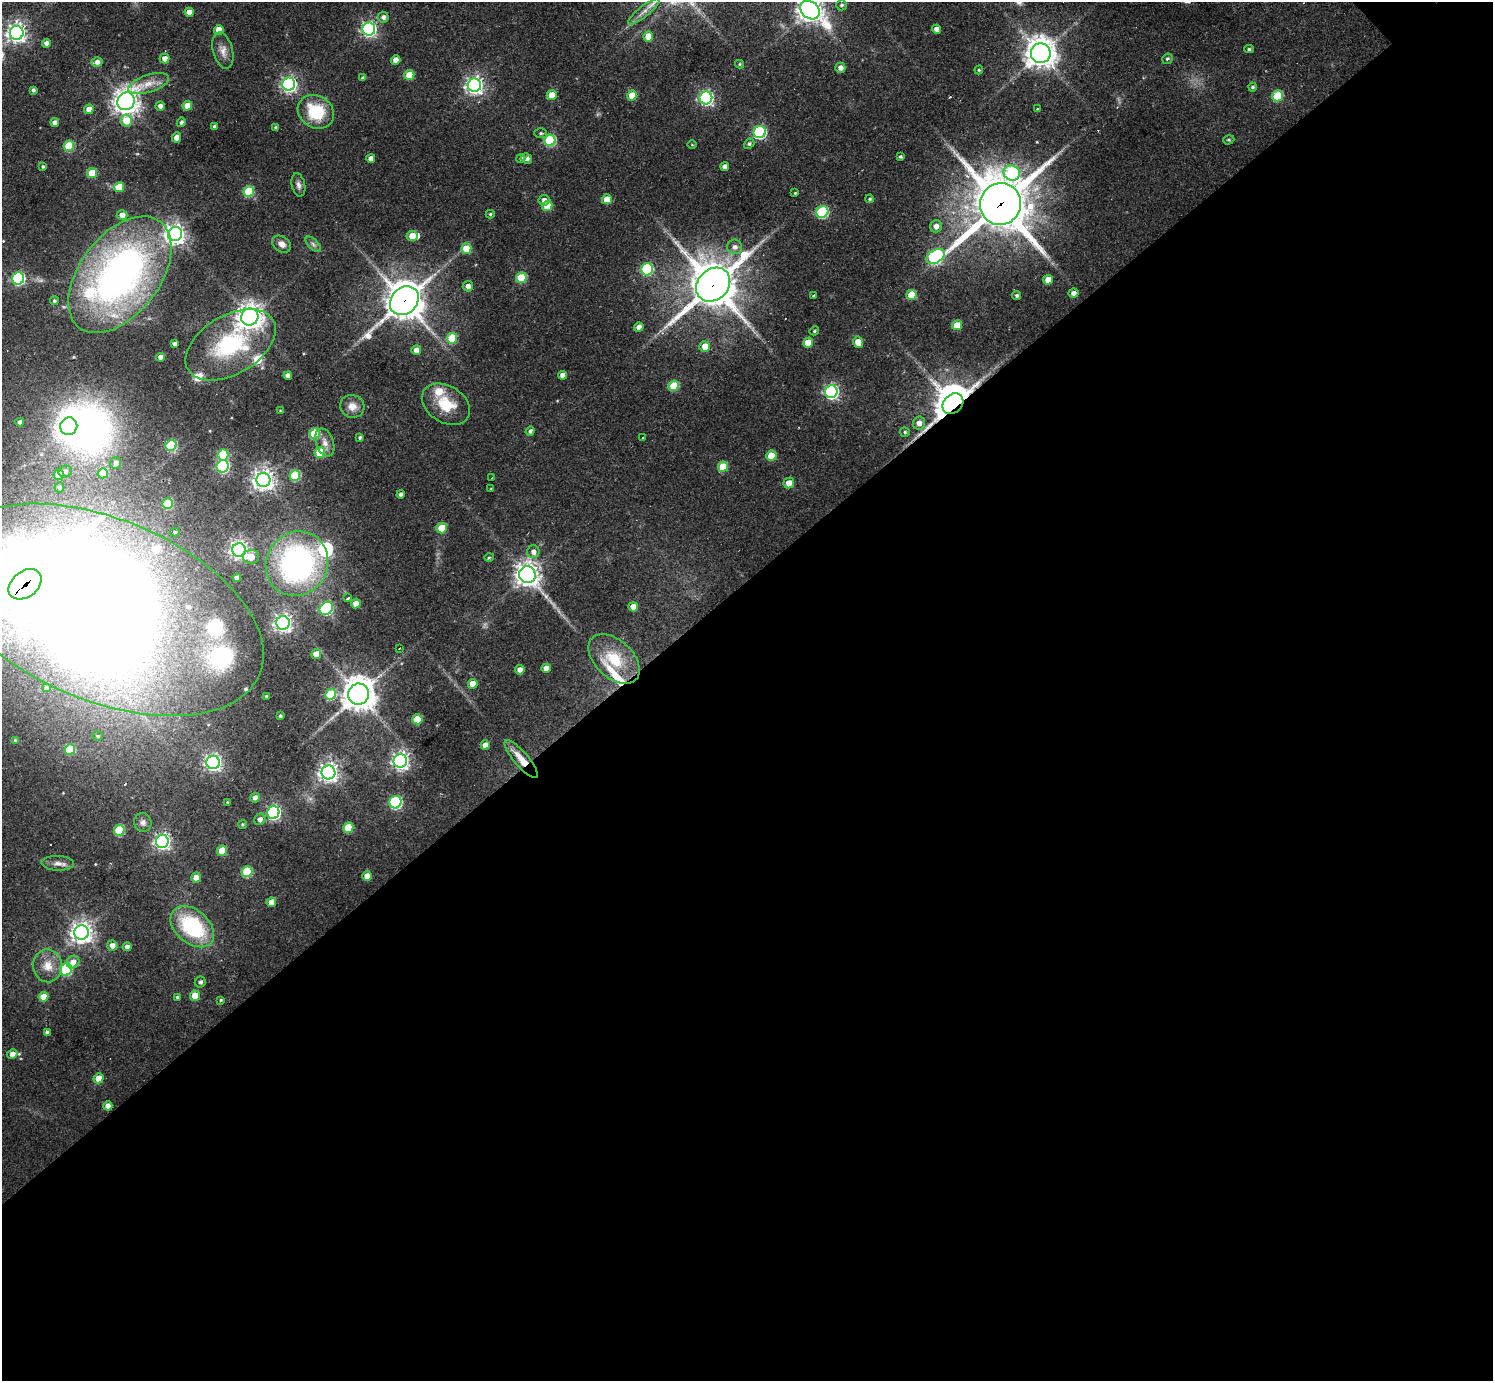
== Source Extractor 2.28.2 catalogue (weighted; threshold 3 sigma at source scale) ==
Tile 15 of 4 x 4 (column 3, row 4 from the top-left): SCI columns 2985-4475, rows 153-1531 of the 5967 x 5965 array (HDU 1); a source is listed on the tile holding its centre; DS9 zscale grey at full resolution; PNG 1495 x 1383 px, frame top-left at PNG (2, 2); each listed source drawn as its Kron ellipse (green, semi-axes under 4 px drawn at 4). Shown black and unused: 58% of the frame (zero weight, under 2 of 3 exposures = <1% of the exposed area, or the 3 px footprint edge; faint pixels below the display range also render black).
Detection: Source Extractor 2.28.2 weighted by HDU 2 'WHT'; one run over the whole footprint, this tile lists its part. Background 0.0616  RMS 0.008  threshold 0.0358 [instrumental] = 3 sigma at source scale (4.5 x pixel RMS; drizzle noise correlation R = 1.50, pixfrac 1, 0.05/0.05 arcsec/px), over >= 5 px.
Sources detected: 226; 3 inside a brighter object's white glare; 4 cosmic-ray / hot-pixel residue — neither listed nor drawn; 12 inside a brighter listed object's ellipse — not listed separately; the other 207 listed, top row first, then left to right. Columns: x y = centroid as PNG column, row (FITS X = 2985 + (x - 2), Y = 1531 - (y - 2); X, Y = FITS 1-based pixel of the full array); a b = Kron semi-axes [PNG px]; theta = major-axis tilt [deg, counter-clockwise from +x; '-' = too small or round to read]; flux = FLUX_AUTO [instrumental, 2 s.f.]
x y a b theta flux
842 5 5 5 - 1.8
810 10 10 8 -40 730
189 12 4 4 - 6
644 12 19 5 39 6
383 17 5 5 - 3.8
369 29 6 6 - 220
936 29 4 4 - 5.7
219 30 5 4 - 12
17 33 7 7 - 400
648 36 5 5 - 12
46 43 4 4 - 4.5
1249 49 4 4 - 1.4
223 51 18 10 -75 6.8
1041 53 10 10 - 1100
165 58 5 5 - 5.4
1167 59 5 5 - 1.4
396 60 5 4 - 8.2
97 62 5 5 - 4.9
740 64 4 4 - 1
840 68 5 5 - 4.5
979 70 4 4 - 1
409 75 5 5 - 21
363 78 4 3 - 2.1
149 84 21 8 18 10
289 84 6 6 - 240
474 85 7 6 - 360
1253 87 4 4 - 1.5
33 90 4 3 - 1.8
552 95 5 5 - 18
632 95 5 4 - 18
1277 96 5 5 - 45
706 98 6 6 - 190
126 101 9 8 - 740
160 106 4 4 - 3.7
187 106 5 4 - 13
89 109 5 4 - 8.7
1038 109 3 3 - 29
316 112 19 16 -34 37
126 120 6 5 - 18
181 122 5 4 - 1.9
55 123 4 4 - 4.8
214 126 3 3 - 1.7
276 128 4 3 - 2
760 132 6 6 - 110
541 133 6 5 - 1.5
177 137 5 4 - 6.6
550 140 6 5 - 67
1229 140 6 4 19 1.1
749 144 5 4 - 1.6
692 145 5 3 - 0.71
69 146 5 5 - 37
900 157 3 3 - 1.2
371 158 4 4 - 4.6
521 158 4 4 - 1.8
527 158 6 5 - 3.1
43 167 4 4 - 1.5
725 167 4 4 - 4.4
92 173 5 5 - 24
1012 173 8 7 - 63
298 185 12 6 -78 3.4
119 187 5 5 - 21
249 191 5 5 - 46
795 193 3 3 - 0.89
607 199 5 4 - 14
870 199 4 4 - 1.3
544 200 5 5 - 3.4
1000 204 21 20 - 4300
547 206 5 5 - 23
822 212 6 5 - 79
490 214 4 4 - 1.3
122 215 5 5 - 5.7
936 226 6 5 - 4.7
175 234 7 7 - 490
412 236 5 5 - 15
282 244 10 7 -35 5.3
313 244 10 5 -46 2.3
735 247 7 7 - 4.1
466 248 5 5 - 17
935 256 10 6 30 150
647 269 6 6 - 79
120 275 67 40 52 380
521 278 5 5 - 39
18 279 6 6 - 120
1048 280 5 4 - 11
713 285 19 15 45 3200
468 286 5 5 - 3.9
1073 293 5 4 - 3.9
813 295 3 3 - 6.4
911 295 5 5 - 26
1017 296 4 4 - 1.9
54 301 4 4 - 1.4
404 301 16 13 46 1700
250 317 9 8 - 820
957 325 5 5 - 17
639 327 5 4 - 4.6
814 331 5 4 - 1.3
452 338 5 5 - 35
858 342 6 5 - 13
808 343 5 4 - 16
175 344 4 4 - 3.2
231 345 49 29 31 83
705 346 5 5 - 9.5
416 350 5 5 - 5.6
160 357 4 4 - 5.6
563 375 4 4 - 6
288 376 4 4 - 4.4
674 386 5 5 - 33
831 392 6 6 - 180
446 404 26 18 -32 26
953 404 11 9 45 1900
352 406 12 11 - 7.4
280 411 4 4 - 0.78
20 422 4 4 - 3.5
919 423 6 6 - 5.1
69 426 9 8 - 560
530 431 5 4 - 2.1
905 432 5 5 - 1.4
314 434 5 5 - 43
643 437 3 3 - 1.2
360 438 4 3 - 1.6
325 442 14 9 -71 6.3
171 445 6 5 - 55
320 452 5 5 - 29
223 455 5 5 - 40
771 456 5 5 - 22
116 463 6 5 - 3.8
223 466 6 6 - 120
723 467 5 5 - 27
65 471 7 6 - 2.7
103 473 5 5 - 23
59 475 5 5 - 10
295 475 5 5 - 48
492 478 3 2 - 0.8
263 480 7 7 - 570
789 483 5 5 - 7.5
59 487 5 4 - 1.9
491 489 3 3 - 0.82
401 494 4 3 - 2.6
168 504 5 5 - 31
442 528 5 5 - 22
175 532 5 4 - 1.3
239 550 7 6 - 370
533 552 6 6 - 4.4
251 557 8 7 - 8.9
489 558 5 3 - 0.91
297 564 33 30 57 210
527 575 8 8 - 650
237 578 4 4 - 4.5
25 584 18 13 38 8600
348 598 4 3 - 3.1
356 604 5 4 - 11
633 607 5 4 - 8.2
326 608 7 6 - 99
103 610 170 91 -22 3500
283 623 7 6 - 340
399 648 3 2 - 0.95
316 654 5 4 - 12
614 659 30 18 -43 31
546 668 5 4 - 7.8
520 670 5 4 - 5.2
473 684 5 4 - 15
47 688 4 4 - 3.6
331 694 5 5 - 38
359 694 10 10 - 1300
266 696 3 3 - 1.4
280 716 3 3 - 1.2
417 719 5 5 - 25
97 736 5 4 - 1.2
15 740 4 4 - 0.97
485 745 4 4 - 6.6
70 750 5 5 - 29
521 759 24 7 -50 11
400 761 7 6 - 340
213 762 7 6 - 290
328 772 7 7 - 440
255 798 5 4 - 4.2
227 802 3 3 - 0.88
395 802 6 6 - 110
273 813 6 6 - 180
260 819 6 5 - 3.6
143 822 9 8 - 3.5
243 824 4 4 - 1
348 828 5 5 - 28
119 830 5 5 - 44
162 841 6 6 - 260
222 851 5 5 - 24
58 863 16 7 -2 5.3
247 872 5 5 - 46
367 876 5 4 - 9.6
196 877 5 5 - 6.8
271 902 5 4 - 9.5
192 927 25 16 -41 74
81 932 7 7 - 580
112 946 5 5 - 5.3
127 947 4 4 - 3.4
73 962 7 6 - 6.7
48 966 16 14 -87 13
66 969 6 5 - 78
200 982 5 5 - 2.7
195 996 5 5 - 17
43 997 5 5 - 13
177 997 4 3 - 1.1
221 1000 4 3 - 1.1
47 1032 3 3 - 20
12 1054 5 5 - 5.8
99 1078 5 5 - 13
108 1106 4 4 - 6.1
Overlapping masked pixels (flux is a lower limit): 7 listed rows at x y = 1000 204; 713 285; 404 301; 953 404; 25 584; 103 610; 521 759
Isophote crosses this tile's border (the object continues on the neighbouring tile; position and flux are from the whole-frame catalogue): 3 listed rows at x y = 810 10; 25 584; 103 610